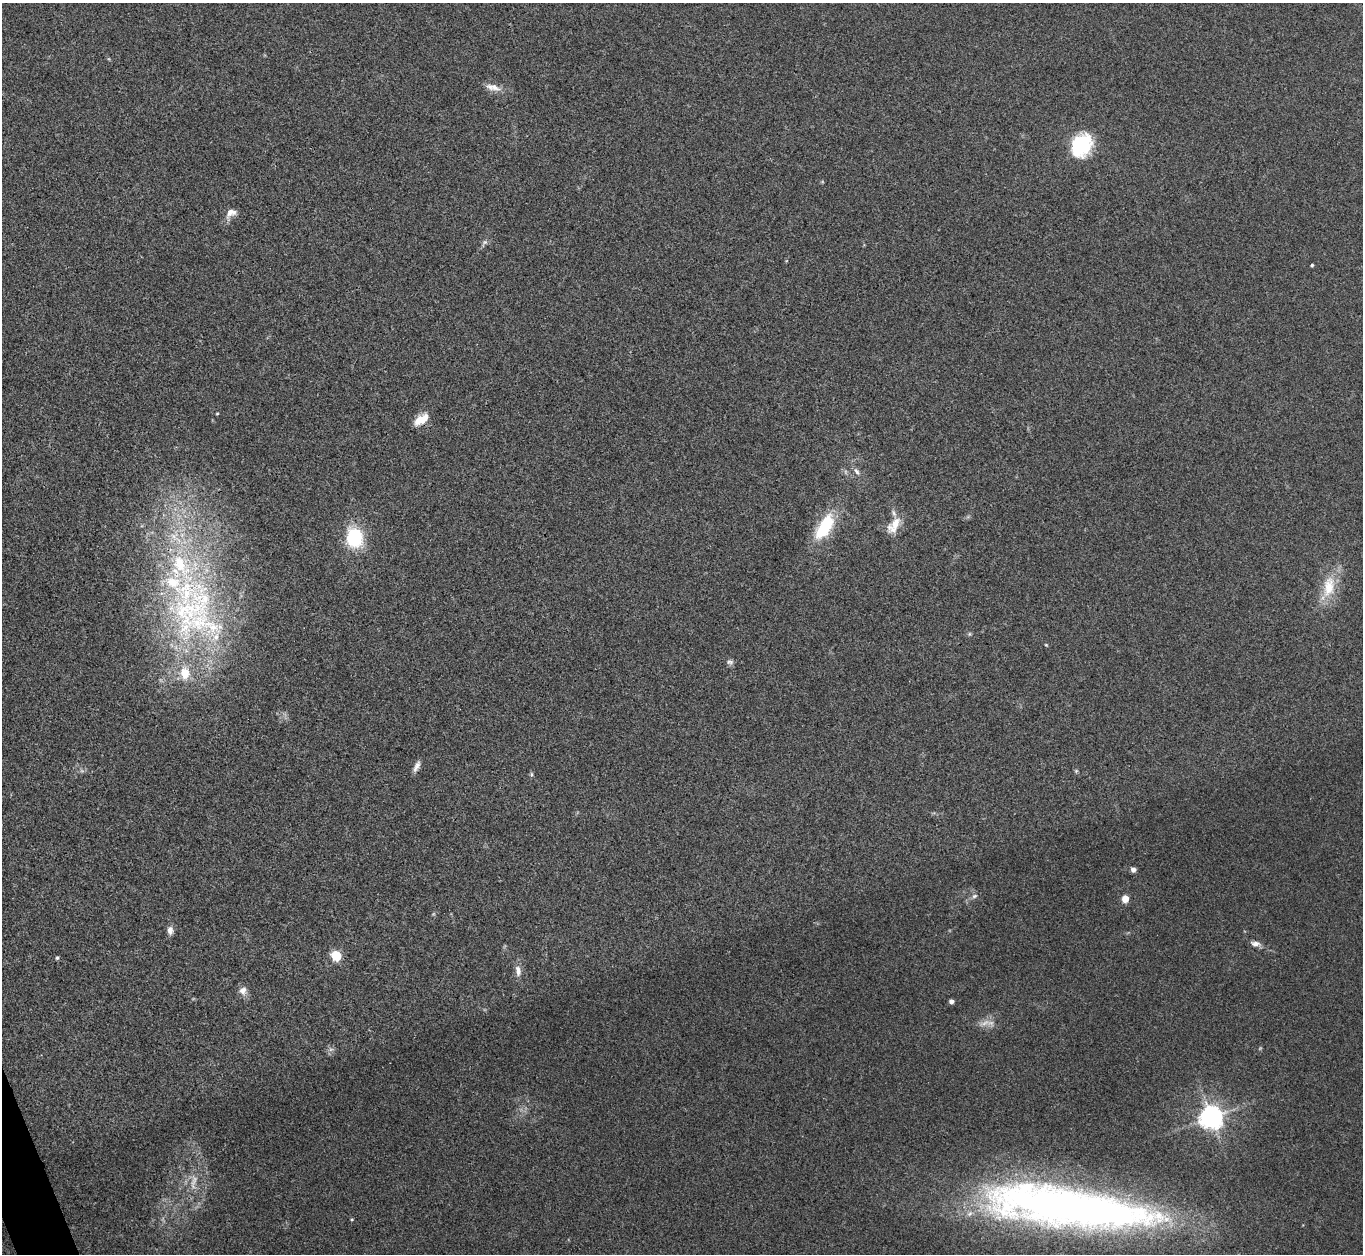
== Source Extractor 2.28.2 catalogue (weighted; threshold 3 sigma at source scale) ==
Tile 7 of 4 x 4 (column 3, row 2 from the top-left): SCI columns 2723-4083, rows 2651-3902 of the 5443 x 5430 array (HDU 1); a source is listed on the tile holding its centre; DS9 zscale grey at full resolution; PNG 1365 x 1256 px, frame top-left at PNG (2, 3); no overlay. Shown black and unused: <1% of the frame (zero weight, under 3 of 4 exposures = <1% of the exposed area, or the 3 px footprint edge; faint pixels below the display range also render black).
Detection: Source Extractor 2.28.2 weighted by HDU 2 'WHT'; one run over the whole footprint, this tile lists its part. Background 0.0468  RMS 0.005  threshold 0.0226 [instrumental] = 3 sigma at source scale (4.5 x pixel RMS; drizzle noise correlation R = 1.50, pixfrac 1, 0.05/0.05 arcsec/px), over >= 5 px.
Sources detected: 44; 2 too faint to see at this stretch — not listed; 9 inside a brighter listed object's ellipse — not listed separately; the other 33 listed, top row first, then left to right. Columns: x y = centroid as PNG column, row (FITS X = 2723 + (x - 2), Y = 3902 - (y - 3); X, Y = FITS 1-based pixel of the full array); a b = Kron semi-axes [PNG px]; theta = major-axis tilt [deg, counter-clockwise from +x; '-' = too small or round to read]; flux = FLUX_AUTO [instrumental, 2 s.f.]
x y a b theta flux
494 87 18 9 -29 4.4
1081 145 25 19 61 30
231 213 15 10 39 4
485 242 6 6 - 1.1
1312 265 3 3 - 0.72
217 414 5 3 - 0.41
420 420 14 10 46 6.6
857 471 11 6 -58 1.9
895 523 25 12 44 7.5
824 527 30 13 59 28
354 537 14 12 -78 36
1329 587 34 16 79 15
195 614 102 79 -73 170
969 634 6 4 71 0.67
1046 645 5 4 - 0.49
730 662 10 7 -5 1.5
417 766 15 6 64 2.6
531 774 8 4 83 0.79
1133 870 6 6 - 1.8
974 896 8 5 27 1.3
1125 899 5 4 - 12
170 930 10 7 -88 2.6
1255 944 13 7 -7 2.5
336 956 5 5 - 39
57 958 5 4 - 0.76
518 971 15 8 -84 3.3
243 991 11 10 - 3.1
951 1001 4 4 - 2.5
331 1049 7 4 18 1
1211 1117 7 7 - 490
194 1181 23 8 72 5.8
1073 1209 184 40 -7 390
352 1219 4 3 - 0.53